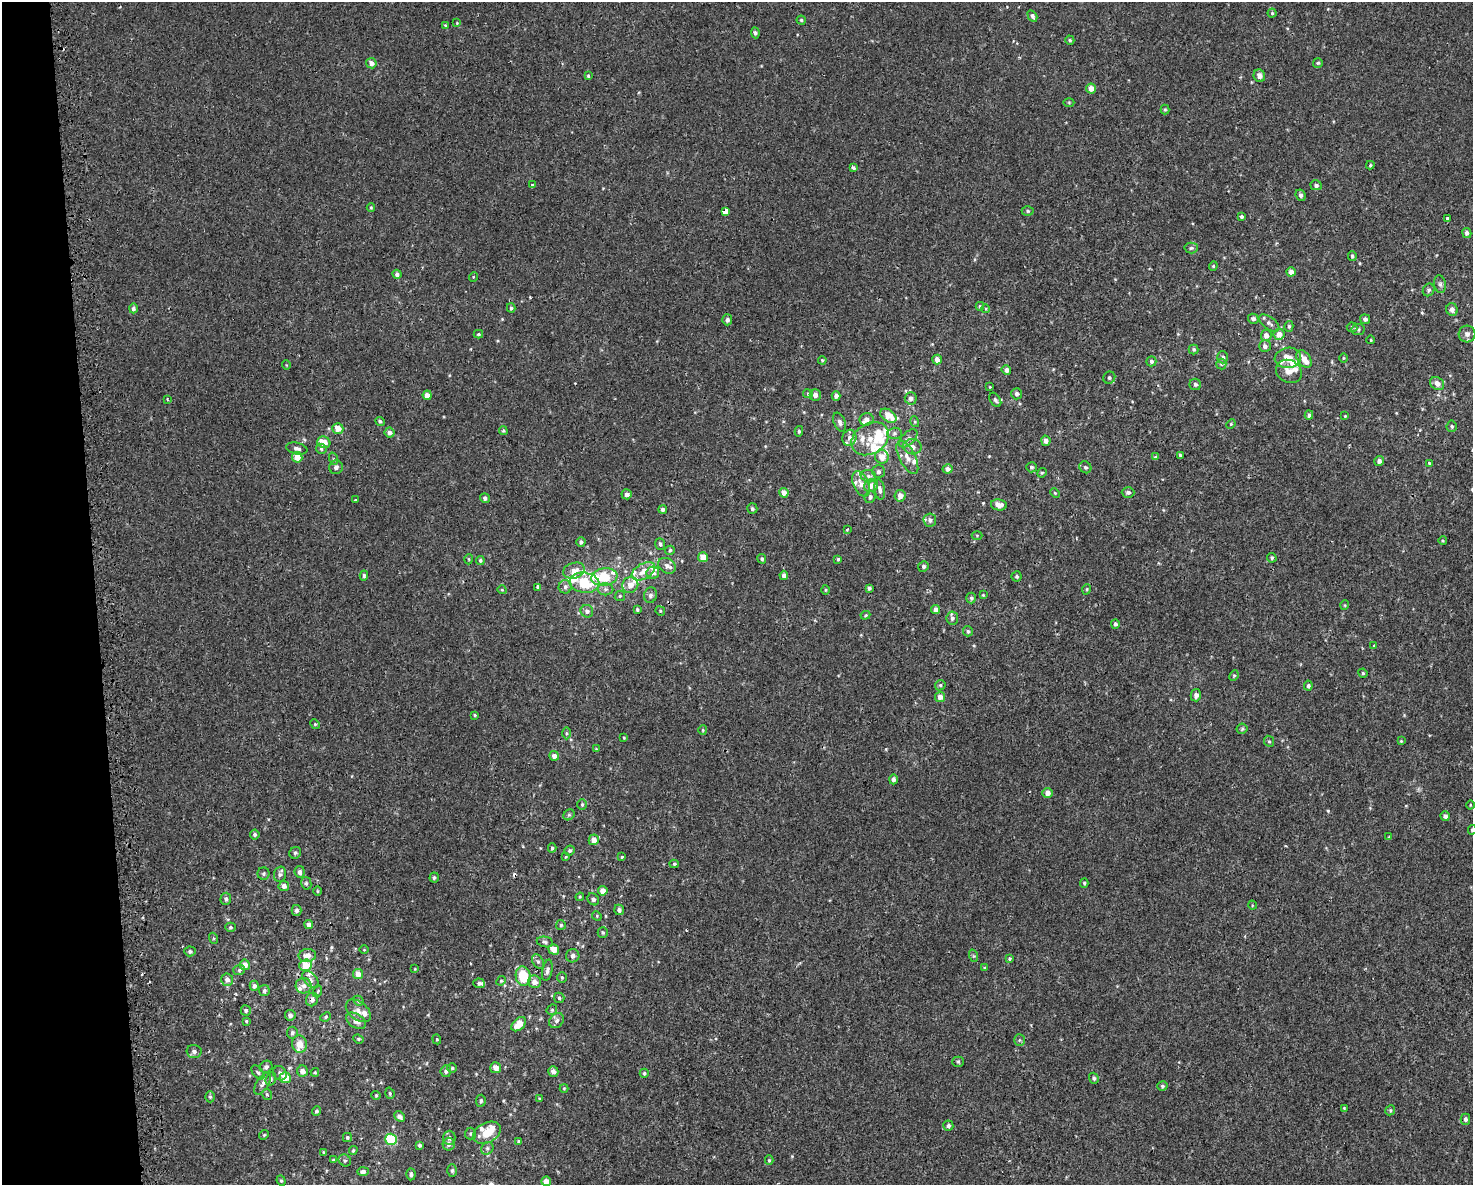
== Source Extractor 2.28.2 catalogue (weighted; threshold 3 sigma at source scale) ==
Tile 4 of 3 x 4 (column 1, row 2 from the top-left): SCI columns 94-1564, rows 2407-3589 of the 4556 x 4811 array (HDU 1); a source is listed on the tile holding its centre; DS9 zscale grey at full resolution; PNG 1475 x 1187 px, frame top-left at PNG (2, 2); each listed source drawn as its Kron ellipse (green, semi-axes under 4 px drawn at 4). Shown black and unused: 6% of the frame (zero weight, under 2 of 3 exposures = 3% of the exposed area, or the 3 px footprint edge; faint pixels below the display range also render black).
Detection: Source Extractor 2.28.2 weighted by HDU 2 'WHT'; one run over the whole footprint, this tile lists its part. Background 5.66e-04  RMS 0.0026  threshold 0.0117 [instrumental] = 3 sigma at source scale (4.5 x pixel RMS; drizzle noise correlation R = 1.50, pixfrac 1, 0.0396/0.0396 arcsec/px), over >= 5 px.
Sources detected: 357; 5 cosmic-ray / hot-pixel residue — neither listed nor drawn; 34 inside a brighter listed object's ellipse — not listed separately; the other 318 listed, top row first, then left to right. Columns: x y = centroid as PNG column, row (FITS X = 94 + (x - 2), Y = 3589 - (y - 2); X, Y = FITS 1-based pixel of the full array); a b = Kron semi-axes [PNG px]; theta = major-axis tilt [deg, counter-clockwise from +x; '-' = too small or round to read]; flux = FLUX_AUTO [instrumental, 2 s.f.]
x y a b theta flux
1272 13 4 4 - 0.31
1032 16 6 4 -59 0.75
801 20 4 4 - 0.32
457 23 3 3 - 0.17
445 25 4 4 - 0.25
755 33 5 4 - 0.5
1070 40 4 4 - 0.38
371 63 5 5 - 1.3
1318 63 5 4 - 0.42
588 76 4 3 - 0.32
1259 76 6 5 - 1.2
1091 88 5 5 - 2.3
1069 102 5 3 - 0.24
1165 109 5 4 - 0.31
1370 165 4 3 - 0.25
853 168 4 3 - 0.83
532 185 4 4 - 0.3
1316 185 5 5 - 0.68
1301 195 6 4 -64 0.72
371 207 4 3 - 0.28
726 211 4 3 - 31
1028 211 6 5 - 0.38
1242 217 4 4 - 0.46
1448 218 3 3 - 1.1
1467 233 5 4 - 0.84
1191 248 6 5 - 0.51
1352 256 5 4 - 0.47
1213 266 4 4 - 0.3
1291 272 5 4 - 1.4
397 274 4 4 - 0.75
473 277 5 3 - 0.2
1440 284 9 6 -81 0.67
1429 290 6 5 - 0.5
980 306 4 4 - 0.36
133 308 5 4 - 0.69
511 308 5 4 - 0.47
986 309 4 3 - 0.19
1452 309 6 5 - 1.1
1253 319 5 5 - 0.85
1365 319 5 5 - 0.79
727 320 5 5 - 0.76
1269 323 12 6 -37 0.87
1289 326 5 4 - 0.37
1352 327 5 5 - 0.32
1358 329 7 5 9 0.43
478 334 4 4 - 0.52
1279 334 5 5 - 2.2
1467 334 8 8 - 1.1
1266 335 6 5 - 1.4
1371 340 4 3 - 0.2
1265 346 6 5 - 0.97
1194 349 5 5 - 0.44
1223 357 6 5 - 0.73
1288 358 13 10 9 4
1343 358 5 3 - 0.21
937 359 5 4 - 1.5
1304 359 10 6 -55 2.3
822 360 4 4 - 0.31
1151 361 5 5 - 0.52
1221 364 5 5 - 0.43
286 365 4 3 - 0.17
1006 370 5 4 - 1.2
1289 371 13 11 -29 2.2
1109 378 6 5 - 0.52
1437 383 7 6 - 1.6
1195 384 6 5 - 0.61
990 387 3 2 - 0.16
808 394 5 4 - 0.32
1017 394 5 5 - 0.75
427 395 5 4 - 1.5
815 395 6 5 - 1.3
836 396 4 4 - 0.81
911 398 6 6 - 0.95
167 399 2 2 - 0.26
995 400 8 5 -58 0.55
1309 415 4 4 - 0.54
888 416 9 5 -36 4.1
1345 416 3 3 - 0.17
866 419 7 6 - 1.1
380 421 5 4 - 0.46
840 422 10 5 -70 1
915 422 5 3 - 0.27
1231 424 5 4 - 0.29
1452 426 5 5 - 0.49
338 428 5 5 - 2.8
503 431 4 3 - 0.35
799 431 5 4 - 0.4
390 432 5 5 - 0.97
894 433 7 5 3 0.6
849 438 8 7 - 1.2
908 438 11 6 44 1
870 439 20 15 32 4.4
1046 441 5 4 - 1.1
324 442 7 5 -28 3.2
912 447 9 7 -10 1.3
297 448 11 5 -12 0.93
321 449 5 4 - 0.44
1180 455 4 3 - 0.33
297 457 5 5 - 3
882 457 7 6 - 2.3
907 457 18 8 -63 2.2
1155 457 4 4 - 0.28
334 459 6 4 -70 0.39
1379 461 5 5 - 0.99
1429 463 4 4 - 0.28
336 467 7 6 - 0.84
1032 467 5 5 - 0.5
1085 467 6 5 - 0.45
948 469 5 4 - 1.2
878 472 6 6 - 0.71
1042 473 5 4 - 0.29
868 476 8 6 -16 0.74
861 484 13 7 -67 2
871 486 7 6 - 2.1
880 490 10 5 -81 0.94
1128 492 6 5 - 0.67
784 493 5 4 - 1.9
1055 493 5 4 - 0.28
627 494 5 5 - 1
900 496 6 5 - 1.3
870 497 6 5 - 0.73
485 498 5 4 - 0.74
356 500 3 3 - 1.7
999 505 8 5 -11 1.6
663 509 4 4 - 0.65
752 509 5 5 - 0.51
930 520 6 6 - 0.7
847 529 4 3 - 0.32
977 535 5 3 - 0.23
1443 541 4 3 - 0.23
581 542 5 4 - 0.64
660 544 6 5 - 0.56
670 550 5 4 - 0.35
703 557 5 4 - 3
1272 558 5 4 - 0.39
469 559 5 3 - 0.22
762 559 5 4 - 0.5
838 559 4 3 - 0.32
480 560 4 4 - 0.44
667 566 9 7 -32 1.2
923 566 5 5 - 0.6
574 571 11 7 17 1.9
643 571 13 7 30 2.4
653 573 6 6 - 1.3
364 575 5 4 - 0.46
784 575 4 4 - 1
1017 576 5 5 - 0.42
604 577 13 8 8 8.4
584 583 15 10 -7 9.9
630 585 8 7 - 2.1
538 587 4 4 - 0.6
565 587 7 6 - 0.81
869 588 3 3 - 0.49
605 589 8 6 -1 0.8
1087 589 5 3 - 0.25
502 590 4 3 - 0.22
826 590 5 3 - 0.26
650 595 8 6 73 0.87
983 595 4 4 - 0.23
620 596 5 4 - 0.35
971 598 5 4 - 0.45
1345 605 5 3 - 0.23
637 609 4 3 - 0.35
936 610 4 4 - 1.2
587 611 6 6 - 0.8
660 611 5 4 - 0.28
865 615 5 4 - 0.3
952 618 7 6 - 0.74
1115 624 5 4 - 0.7
968 631 5 5 - 0.44
1374 646 4 3 - 0.22
1363 673 5 4 - 0.35
1234 676 5 4 - 0.36
940 685 5 4 - 0.44
1308 686 5 4 - 0.6
1196 695 6 5 - 1
940 697 5 5 - 1.9
475 715 4 3 - 0.28
315 724 5 4 - 0.31
1242 729 5 5 - 0.35
703 730 5 4 - 0.25
566 733 6 4 -90 0.39
624 738 4 3 - 0.21
1269 741 6 4 -65 0.38
1401 741 4 4 - 0.23
596 749 4 4 - 0.21
554 756 5 4 - 1.3
893 779 5 4 - 0.66
1047 793 5 5 - 1.3
582 804 5 4 - 0.35
1470 805 4 3 - 0.22
569 815 6 5 - 0.44
1445 816 5 4 - 0.88
1472 830 5 3 - 0.33
255 834 5 5 - 0.52
1389 837 3 3 - 0.28
594 840 5 5 - 1.8
552 848 4 3 - 0.4
570 850 5 5 - 0.47
295 853 6 5 - 0.51
566 857 3 2 - 0.29
622 857 3 3 - 0.84
674 864 4 4 - 0.36
300 872 6 5 - 0.73
264 874 6 6 - 0.49
280 874 8 6 75 0.68
434 877 5 4 - 0.46
306 883 6 5 - 0.53
1084 883 5 4 - 0.35
284 886 5 5 - 1.3
317 891 5 3 - 0.23
603 891 4 4 - 1.9
580 897 4 4 - 0.25
226 899 6 5 - 0.6
593 899 6 5 - 0.73
1252 905 4 3 - 0.21
297 910 5 5 - 0.77
619 910 5 5 - 0.69
597 916 5 4 - 0.26
309 925 4 4 - 1.5
561 925 5 5 - 0.38
230 927 5 4 - 0.43
603 932 5 5 - 0.42
213 938 6 3 -71 0.27
545 942 8 5 -12 0.6
554 949 5 5 - 2.8
364 950 5 3 - 0.21
190 951 5 5 - 0.57
307 955 9 6 6 1.9
573 956 7 6 - 0.89
974 956 6 4 -71 0.34
1010 958 4 3 - 0.39
538 962 8 5 -62 0.7
245 965 5 5 - 1.7
306 965 6 6 - 4.4
984 968 4 3 - 0.29
415 969 4 3 - 0.23
239 970 6 5 - 0.41
547 970 11 5 80 0.89
358 974 5 5 - 1.9
523 976 10 7 -80 8.8
562 977 5 4 - 0.33
311 979 10 6 -47 0.94
227 980 6 6 - 1.1
501 981 5 4 - 0.29
534 982 6 6 - 1.7
479 983 6 4 -5 0.55
254 986 5 4 - 0.75
304 986 8 7 - 1.2
264 991 5 5 - 0.56
318 991 6 3 71 0.31
559 998 5 5 - 0.47
312 999 7 6 - 1.1
358 1001 5 4 - 0.41
246 1010 5 5 - 0.54
552 1010 6 5 - 0.34
358 1011 14 9 -39 1.8
290 1015 5 5 - 0.78
326 1017 5 4 - 0.36
246 1021 4 4 - 0.27
356 1021 11 6 -34 1.8
557 1021 8 6 49 0.97
519 1024 9 5 42 3.8
292 1033 6 5 - 0.69
358 1039 5 4 - 0.35
437 1039 5 4 - 0.32
1019 1040 6 5 - 0.45
300 1044 9 7 -83 2.4
194 1051 7 6 - 0.68
958 1062 5 5 - 0.34
266 1067 6 6 - 0.73
452 1068 5 4 - 0.33
496 1068 5 5 - 1.4
302 1071 5 5 - 1.4
446 1071 6 5 - 0.7
553 1071 5 5 - 1.3
258 1072 8 5 -51 0.51
315 1072 4 4 - 0.31
280 1073 7 6 - 0.73
644 1073 4 4 - 0.38
285 1078 5 5 - 3.8
1094 1078 5 4 - 0.52
271 1079 7 5 71 0.46
263 1084 12 6 58 1.1
1162 1086 5 4 - 0.42
564 1088 4 4 - 0.25
390 1093 6 4 -72 0.38
267 1094 6 5 - 0.42
376 1095 4 4 - 0.27
210 1097 5 5 - 0.45
539 1099 4 3 - 0.29
481 1101 6 5 - 0.57
1344 1108 4 4 - 0.24
1390 1110 5 4 - 0.36
316 1111 5 4 - 0.45
400 1116 6 5 - 0.99
1465 1119 5 4 - 0.78
948 1126 5 5 - 0.57
487 1133 15 10 28 4.4
470 1134 6 5 - 0.4
264 1135 5 4 - 0.34
347 1137 4 4 - 0.36
449 1138 7 6 - 0.78
391 1139 6 5 - 10
518 1141 4 3 - 0.26
449 1144 6 6 - 1.2
420 1145 4 3 - 0.47
487 1148 7 5 48 0.59
353 1150 4 3 - 0.27
324 1153 3 2 - 0.31
333 1160 3 3 - 0.31
345 1160 6 5 - 0.49
769 1160 5 4 - 0.31
452 1170 6 5 - 0.49
363 1171 6 4 2 0.63
411 1174 6 4 86 0.52
281 1181 5 4 - 0.34
546 1181 5 4 - 1.7
Overlapping masked pixels (flux is a lower limit): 1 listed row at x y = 312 999
Isophote crosses this tile's border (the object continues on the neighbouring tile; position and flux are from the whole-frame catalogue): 1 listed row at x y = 1472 830